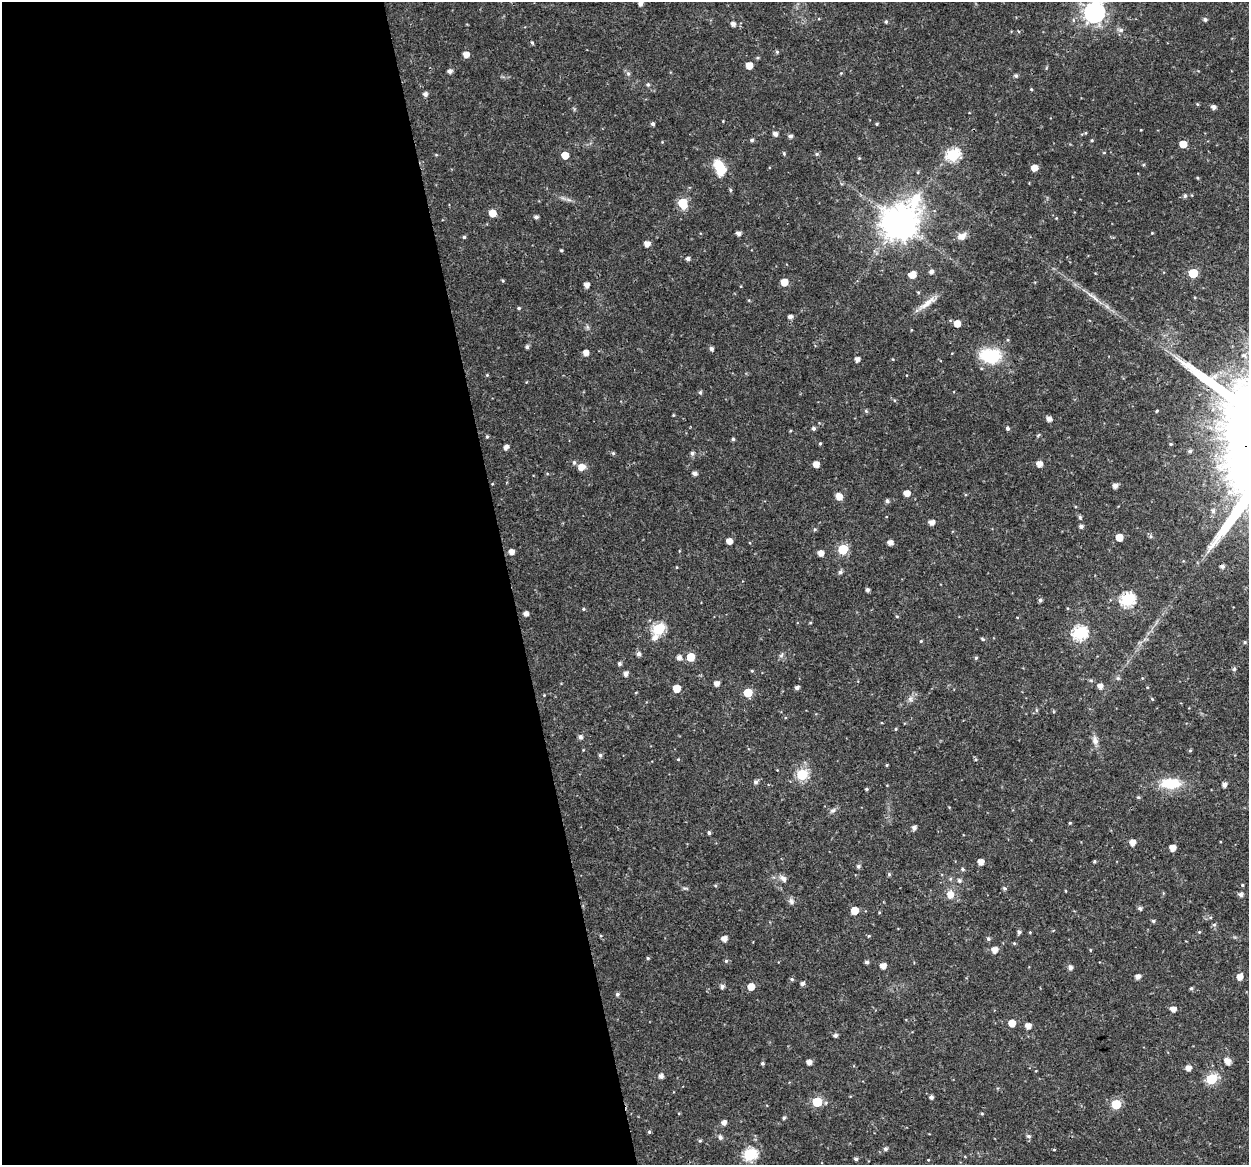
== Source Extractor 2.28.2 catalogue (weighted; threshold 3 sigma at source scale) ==
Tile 9 of 4 x 4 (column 1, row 3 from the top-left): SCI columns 1-1247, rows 1201-2363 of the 4991 x 4774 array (HDU 1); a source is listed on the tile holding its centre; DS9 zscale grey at full resolution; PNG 1251 x 1167 px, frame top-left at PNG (2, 2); no overlay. Shown black and unused: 41% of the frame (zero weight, under 3 of 4 exposures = <1% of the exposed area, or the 3 px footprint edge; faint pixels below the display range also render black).
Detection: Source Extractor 2.28.2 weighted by HDU 2 'WHT'; one run over the whole footprint, this tile lists its part. Background 0.0238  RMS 0.0018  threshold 0.00808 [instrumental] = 3 sigma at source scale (4.5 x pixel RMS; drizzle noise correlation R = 1.50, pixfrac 1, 0.0396/0.0396 arcsec/px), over >= 5 px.
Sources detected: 219; all 219 listed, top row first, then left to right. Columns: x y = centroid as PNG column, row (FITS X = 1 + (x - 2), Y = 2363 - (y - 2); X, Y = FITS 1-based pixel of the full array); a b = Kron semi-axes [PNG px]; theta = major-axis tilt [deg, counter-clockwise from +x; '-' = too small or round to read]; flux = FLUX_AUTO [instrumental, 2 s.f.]
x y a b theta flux
640 3 5 4 - 0.7
1094 12 9 8 - 92
1205 20 5 5 - 0.36
886 22 5 4 - 0.25
733 24 5 4 - 0.72
1121 30 7 5 3 0.49
532 43 6 4 -2 0.21
777 52 5 5 - 0.23
466 54 5 5 - 1.3
749 65 5 5 - 2.1
450 71 5 4 - 0.66
628 73 6 5 - 0.34
1016 76 5 5 - 0.37
648 84 5 5 - 0.32
1031 89 4 3 - 0.18
425 94 5 5 - 0.68
1214 107 5 4 - 0.7
653 124 4 4 - 0.46
876 124 4 3 - 0.19
1086 133 5 3 - 0.17
775 134 5 4 - 0.79
790 136 5 5 - 0.51
752 140 6 4 15 0.29
1092 140 4 3 - 0.2
1183 144 5 5 - 2.5
784 153 5 4 - 0.22
1104 153 5 3 - 0.14
817 154 6 5 - 0.29
565 155 5 5 - 2.4
953 155 7 6 - 21
859 158 4 4 - 0.16
720 167 19 11 -67 4.4
1034 168 5 5 - 1.7
918 172 5 3 - 0.2
1198 178 5 3 - 0.17
1185 196 5 5 - 0.36
683 203 7 6 - 6.5
492 213 5 5 - 2.4
536 217 4 4 - 0.53
899 222 12 10 48 390
739 233 5 4 - 0.68
1152 233 3 3 - 0.13
962 236 12 8 24 1.3
464 237 4 4 - 0.25
647 244 5 5 - 1.2
561 250 3 3 - 0.23
688 259 5 4 - 0.58
931 272 5 4 - 0.66
1193 273 6 5 - 6.6
912 275 7 6 - 1.8
503 280 4 3 - 0.22
784 282 5 5 - 2.4
586 285 4 4 - 1
918 292 4 3 - 0.19
1093 297 25 4 -37 1.5
927 303 30 7 36 1.9
519 308 4 3 - 0.25
790 317 5 4 - 0.72
957 323 5 5 - 2.1
911 330 4 3 - 0.13
527 347 4 4 - 0.44
711 349 5 4 - 0.48
586 353 5 4 - 1.2
1244 355 8 6 -20 0.71
991 356 15 11 -7 13
857 359 5 5 - 0.75
487 375 4 4 - 0.17
700 392 5 4 - 0.33
894 400 5 3 - 0.18
866 411 5 4 - 0.23
1157 411 4 3 - 0.21
1049 419 4 4 - 0.89
813 428 4 4 - 0.4
1007 428 5 4 - 0.33
487 436 4 4 - 0.24
733 439 4 4 - 0.26
820 443 4 4 - 0.21
506 447 5 4 - 0.74
1190 451 4 4 - 0.39
613 453 5 4 - 0.26
692 453 5 5 - 0.43
574 462 6 4 89 0.37
816 464 5 5 - 1.5
1039 464 5 5 - 1.3
581 467 7 6 - 1.7
695 473 4 4 - 0.72
1115 486 5 5 - 0.88
907 493 5 5 - 1.5
839 496 5 5 - 2
887 501 5 5 - 0.42
1213 511 6 6 - 0.58
1080 517 5 4 - 0.31
932 522 5 4 - 1.2
1081 526 4 4 - 0.57
815 529 5 4 - 0.26
1119 537 5 5 - 2.4
729 541 5 4 - 1.5
890 543 4 4 - 1.1
843 549 6 5 - 9.9
511 552 5 5 - 1.1
821 553 5 4 - 1.3
1222 566 4 4 - 0.54
677 567 4 3 - 0.12
840 572 5 5 - 0.45
867 590 4 3 - 0.48
1040 600 4 4 - 0.4
1127 600 7 6 - 25
583 609 4 4 - 0.22
526 614 5 4 - 0.84
897 617 5 3 - 0.16
659 629 6 6 - 16
1080 633 7 6 - 27
655 638 9 6 43 1
983 639 6 4 -28 0.24
921 641 4 4 - 0.18
1245 642 4 4 - 0.22
638 654 5 5 - 0.63
781 655 8 4 38 0.33
679 657 5 5 - 0.79
691 657 5 5 - 4.3
976 658 5 4 - 0.24
619 663 4 4 - 0.41
1234 669 5 4 - 0.32
752 671 4 4 - 0.19
626 673 5 4 - 0.81
1118 678 6 5 - 0.31
716 683 4 4 - 1.1
1100 686 5 5 - 0.99
677 688 5 5 - 2.8
797 688 4 4 - 0.55
748 693 5 5 - 4.8
544 695 3 3 - 0.13
910 699 8 6 65 0.62
1152 699 5 3 - 0.17
1036 710 6 4 -89 0.22
896 729 4 4 - 0.18
580 737 5 5 - 0.56
1095 740 13 8 -76 0.94
1190 750 5 4 - 0.21
600 755 4 4 - 0.38
678 759 4 4 - 0.16
887 765 4 3 - 0.17
802 774 6 6 - 14
756 782 5 5 - 0.48
1170 783 26 12 2 5.2
1224 785 4 4 - 0.84
866 789 4 3 - 0.23
1138 797 5 4 - 0.24
833 810 8 6 28 0.48
1070 823 4 4 - 0.17
914 828 4 4 - 0.74
709 833 4 4 - 0.36
1132 842 5 5 - 1.5
1172 848 5 5 - 1.6
1094 861 4 3 - 0.21
981 862 5 4 - 1.4
858 866 5 5 - 0.37
962 869 5 4 - 0.31
889 874 5 4 - 0.26
783 879 9 6 -50 0.8
959 881 6 6 - 0.44
1242 885 3 3 - 0.17
715 886 5 3 - 0.21
685 888 6 4 16 0.27
1004 888 5 5 - 0.31
1066 891 4 2 - 0.13
950 894 8 7 - 1.7
1241 894 5 5 - 0.66
791 901 8 7 - 0.58
1140 908 5 5 - 0.45
855 910 5 5 - 3
1153 921 5 4 - 0.28
1214 925 5 5 - 0.33
1019 932 4 4 - 0.45
1199 932 4 3 - 0.16
869 936 4 4 - 0.19
724 939 5 5 - 1.2
988 939 5 4 - 0.34
1014 943 4 4 - 0.19
994 950 5 5 - 1.5
1090 950 5 3 - 0.14
648 958 4 4 - 0.24
726 961 5 4 - 0.27
867 962 4 4 - 0.45
883 966 5 5 - 1.1
1070 967 5 4 - 0.72
1138 977 4 4 - 0.94
1240 977 6 5 - 1.4
792 979 5 4 - 0.26
802 984 5 4 - 0.52
722 986 5 4 - 0.59
751 987 5 5 - 2.4
1191 988 5 4 - 0.26
617 994 5 5 - 0.35
1173 1009 5 5 - 1.3
1012 1023 5 5 - 2.6
1028 1026 5 5 - 1.2
835 1035 5 4 - 0.47
1227 1061 8 5 -55 1.5
809 1062 4 4 - 1
762 1063 4 4 - 0.29
1188 1068 5 5 - 1.1
661 1076 5 5 - 0.73
1211 1079 6 5 - 13
931 1097 4 4 - 0.5
817 1102 6 5 - 8
1116 1104 6 5 - 8.1
982 1114 5 3 - 0.17
784 1118 5 4 - 0.28
724 1123 5 5 - 0.92
649 1132 4 4 - 0.26
1028 1136 6 5 - 0.41
720 1137 6 5 - 0.52
700 1141 5 4 - 0.26
886 1149 5 4 - 0.45
1054 1150 4 3 - 0.14
750 1155 6 6 - 20
856 1159 5 4 - 0.36
928 1160 4 3 - 0.14
Overlapping masked pixels (flux is a lower limit): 1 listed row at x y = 1222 566
Isophote crosses this tile's border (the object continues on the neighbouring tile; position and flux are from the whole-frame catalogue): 2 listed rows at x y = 640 3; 1094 12